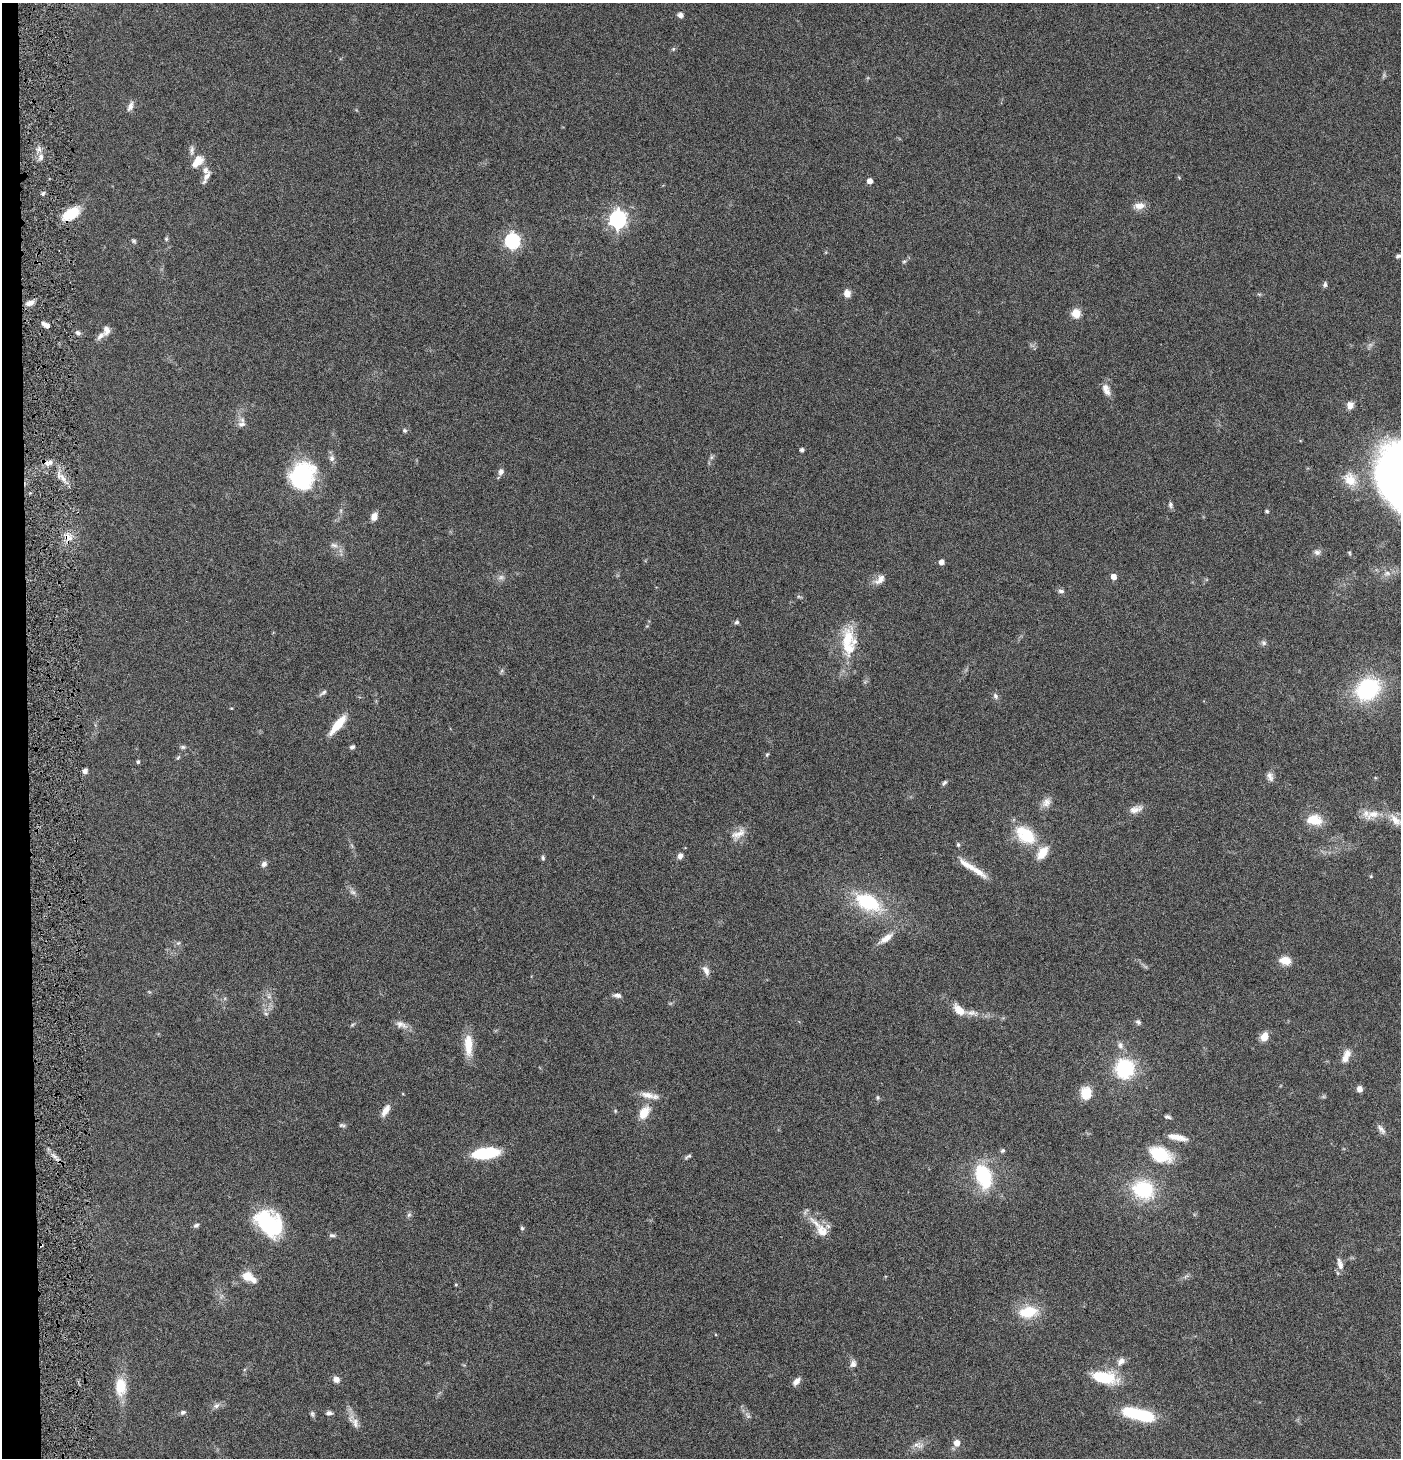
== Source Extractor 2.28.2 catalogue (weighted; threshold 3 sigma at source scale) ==
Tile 4 of 3 x 3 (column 1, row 2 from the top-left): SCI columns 147-1545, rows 1457-2912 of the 4444 x 4370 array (HDU 1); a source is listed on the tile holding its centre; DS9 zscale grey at full resolution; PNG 1403 x 1460 px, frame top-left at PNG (2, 3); no overlay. Shown black and unused: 2% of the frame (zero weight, under 4 of 8 exposures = <1% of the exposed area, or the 3 px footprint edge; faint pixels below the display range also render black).
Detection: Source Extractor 2.28.2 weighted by HDU 2 'WHT'; one run over the whole footprint, this tile lists its part. Background 0.0695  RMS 0.0042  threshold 0.0173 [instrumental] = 3 sigma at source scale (4.09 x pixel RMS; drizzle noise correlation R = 1.36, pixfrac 0.8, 0.05/0.05 arcsec/px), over >= 5 px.
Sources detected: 155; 1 too faint to see at this stretch — not listed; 11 inside a brighter listed object's ellipse — not listed separately; the other 143 listed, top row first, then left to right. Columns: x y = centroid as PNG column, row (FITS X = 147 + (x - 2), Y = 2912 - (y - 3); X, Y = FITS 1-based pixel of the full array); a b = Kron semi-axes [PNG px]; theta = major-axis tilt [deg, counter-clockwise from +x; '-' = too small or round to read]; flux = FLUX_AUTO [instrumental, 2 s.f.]
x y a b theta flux
680 15 6 5 - 1.6
673 49 5 5 - 0.58
130 106 14 7 69 1.9
39 149 6 6 - 1.5
192 150 15 6 90 1.5
41 157 8 5 83 1.5
198 160 13 10 24 4.9
207 176 20 6 61 2.4
870 181 5 4 - 2.7
43 194 6 4 63 0.78
1139 206 14 8 6 3.2
71 214 22 11 33 9.9
618 219 7 7 - 150
166 239 6 5 - 0.6
134 241 7 5 -32 0.69
512 241 7 6 - 96
1398 256 8 5 20 0.97
904 261 6 4 2 0.53
1325 284 7 5 85 0.86
847 293 9 7 -77 2.6
30 303 10 6 23 2.3
1076 313 10 9 - 4.5
46 325 9 4 -31 2.2
106 330 12 8 85 2.3
78 333 8 5 -28 1
1105 388 10 10 - 2.2
1350 405 9 8 - 2.2
242 424 11 7 8 1.8
405 431 6 5 - 0.75
802 450 4 4 - 1.1
711 457 7 4 89 0.76
331 458 9 7 77 1.6
50 462 9 7 18 1.9
501 472 9 6 68 1.7
302 476 31 27 67 36
63 479 14 6 -58 2.9
1350 480 18 13 -53 7.3
1170 505 9 6 -82 1
1267 511 5 4 - 0.56
374 516 9 7 65 2.7
68 537 12 9 -51 3.5
334 545 11 6 -8 1.6
1317 552 9 7 -3 1.4
941 562 4 4 - 2.5
1387 573 10 7 2 1.9
1114 577 5 5 - 3.2
880 580 17 9 44 3
1061 591 9 5 -2 1
799 597 6 4 -19 0.53
736 622 6 5 - 0.85
848 639 32 16 80 13
1264 643 8 7 - 1
501 671 7 4 70 0.64
1368 689 22 18 36 39
323 693 11 5 33 1.1
995 696 9 7 -72 1.2
231 708 4 4 - 0.33
338 724 24 7 50 9.3
183 747 8 5 -9 0.86
352 747 6 5 - 0.98
767 755 6 4 62 0.53
178 757 7 5 62 0.61
138 762 5 5 - 0.65
85 771 6 5 - 1.4
1270 776 13 8 -70 1.9
944 783 7 5 51 0.81
1046 802 14 11 53 3
1136 809 19 9 17 3
1373 814 22 10 16 5.6
1314 820 20 14 -6 7.5
1395 820 21 10 -47 4.5
738 834 23 11 28 4.5
1027 836 22 19 -7 13
958 845 5 5 - 0.72
1042 853 15 9 53 6.4
680 856 8 7 - 1.7
543 858 7 5 -63 0.7
264 864 7 6 - 1.4
978 871 29 8 -37 5.4
1371 876 5 3 - 0.36
353 892 9 6 -26 1.3
868 902 31 17 -27 27
886 938 23 8 35 4.2
178 943 7 4 43 0.69
1285 960 11 8 -7 5.8
706 970 15 7 -64 2.3
617 995 10 5 -5 1.4
269 996 7 6 - 1.2
959 1010 16 8 -43 5.3
266 1013 8 5 -19 0.83
971 1013 20 8 -11 3.9
1138 1022 8 6 -45 0.92
352 1025 7 4 31 0.57
401 1025 18 9 -21 2.7
1264 1037 11 8 66 3.6
468 1045 29 10 -88 7.7
1120 1045 11 8 -74 1.9
1347 1053 12 11 - 3
1125 1068 18 17 - 27
1359 1089 7 6 - 1.9
1086 1093 14 11 -90 7.1
647 1095 21 9 -8 4
877 1097 7 4 -85 0.62
385 1110 17 7 60 3.2
615 1111 5 4 - 0.4
644 1113 18 10 57 6.4
1168 1117 7 4 -18 0.98
342 1125 9 5 -8 0.81
1381 1129 16 6 -53 1.7
1177 1137 24 7 -11 4
1002 1151 6 5 - 0.73
486 1153 29 12 8 18
1160 1154 28 16 -24 14
54 1156 8 4 -52 1.4
688 1157 10 4 30 0.8
983 1176 26 16 -72 24
1143 1190 23 20 -24 24
409 1215 7 5 67 0.84
269 1223 31 22 -42 33
196 1225 7 6 - 0.96
522 1228 6 5 - 0.63
822 1231 19 13 -50 5.7
332 1235 9 5 -7 0.91
41 1245 5 3 - 0.67
1340 1264 16 7 -74 2.4
247 1276 14 11 -10 5.2
456 1285 5 4 - 0.42
1028 1312 24 14 8 12
1121 1361 13 8 40 2.5
853 1364 10 8 86 1.7
1104 1377 32 14 -11 15
336 1379 8 7 - 2.1
796 1381 10 6 49 2.1
120 1387 24 14 -89 9.5
216 1406 10 7 32 1.7
183 1412 8 6 10 0.96
329 1413 8 6 3 1.2
312 1414 9 5 -80 0.84
1139 1414 32 10 -15 26
748 1415 11 5 -54 1.3
354 1421 24 9 -52 3.5
957 1443 6 5 - 3.8
918 1445 16 8 -14 2.4
Overlapping masked pixels (flux is a lower limit): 3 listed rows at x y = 50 462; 68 537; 41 1245
Isophote crosses this tile's border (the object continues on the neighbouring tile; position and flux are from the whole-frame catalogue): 1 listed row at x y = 1398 256